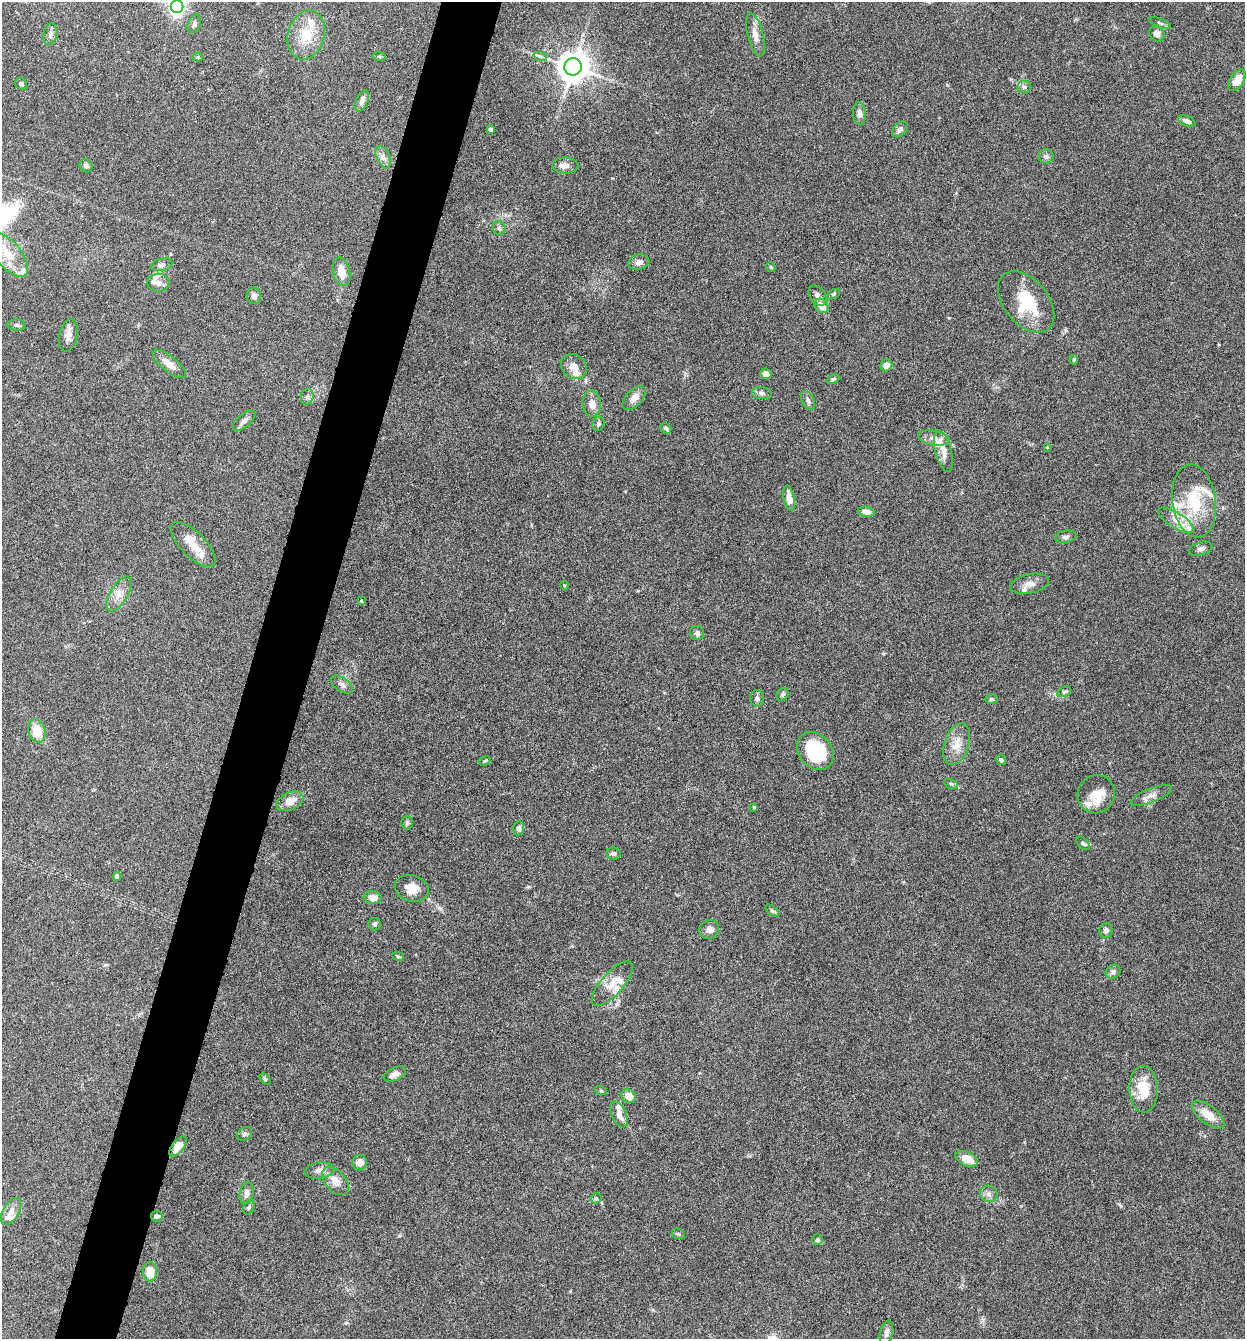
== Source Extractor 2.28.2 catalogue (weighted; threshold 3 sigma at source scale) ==
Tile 7 of 4 x 4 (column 3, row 2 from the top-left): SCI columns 2616-3858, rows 2677-4013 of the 5359 x 5349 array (HDU 1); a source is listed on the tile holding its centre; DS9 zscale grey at full resolution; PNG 1247 x 1341 px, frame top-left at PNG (2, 2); each listed source drawn as its Kron ellipse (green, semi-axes under 4 px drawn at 4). Shown black and unused: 5% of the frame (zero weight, under 4 of 8 exposures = <1% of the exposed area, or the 3 px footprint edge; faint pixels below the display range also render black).
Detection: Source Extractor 2.28.2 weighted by HDU 2 'WHT'; one run over the whole footprint, this tile lists its part. Background 0.125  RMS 0.005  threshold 0.0203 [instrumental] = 3 sigma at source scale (4.09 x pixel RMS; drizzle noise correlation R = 1.36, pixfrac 0.8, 0.05/0.05 arcsec/px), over >= 5 px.
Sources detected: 134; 16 inside a brighter listed object's ellipse — not listed separately; the other 118 listed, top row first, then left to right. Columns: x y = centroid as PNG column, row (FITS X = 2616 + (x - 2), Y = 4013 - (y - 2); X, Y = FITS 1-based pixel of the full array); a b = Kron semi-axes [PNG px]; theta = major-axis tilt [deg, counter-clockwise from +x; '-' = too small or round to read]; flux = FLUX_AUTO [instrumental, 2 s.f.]
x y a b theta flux
177 7 6 6 - 180
1160 23 11 4 -21 1.1
194 24 9 6 69 1.6
1157 33 8 7 - 1.9
50 34 11 6 76 1.7
306 35 25 18 73 13
755 35 22 8 -76 4.5
540 56 7 4 -18 0.91
198 57 5 4 - 0.55
380 57 6 4 -7 0.64
573 67 8 8 - 830
1237 80 12 7 55 5.7
21 84 6 5 - 1.1
1024 87 7 6 - 1.2
362 101 11 5 68 1.9
859 113 11 6 -86 2.3
1187 121 9 5 -24 1.7
491 129 4 4 - 1.7
900 129 9 6 44 1.6
1046 156 8 7 - 1.4
383 157 12 6 -66 2.3
565 165 13 8 -2 2.5
86 166 7 6 - 1.1
499 228 7 6 - 1.3
8 254 28 12 -49 12
639 262 10 7 12 2.4
162 265 11 6 13 1.6
771 267 5 4 - 0.59
341 272 14 8 -77 5.4
158 283 11 9 1 2.7
833 294 7 4 27 0.72
817 295 11 7 -56 1.9
254 296 8 7 - 1.7
1026 302 35 22 -51 19
821 306 8 6 -52 4.2
16 325 9 5 0 1
68 335 16 9 78 3.3
1074 360 4 4 - 0.62
169 364 20 7 -39 4.4
886 365 6 6 - 1.9
574 366 14 11 -43 4.4
766 374 6 5 - 2.6
833 379 6 4 25 0.79
762 393 10 6 -8 1.4
307 397 8 6 75 1.3
634 398 15 8 47 4.4
808 400 10 6 -62 1.5
592 404 13 9 -85 3.7
244 421 14 6 41 1.9
598 424 7 6 - 0.92
666 428 6 4 -41 1
934 438 16 7 -11 2.7
1047 447 4 4 - 0.33
943 451 21 8 -75 3.7
789 498 13 5 -78 4.3
1194 501 37 21 -82 24
866 512 8 5 -9 2.5
1176 520 20 7 -32 5.1
1066 537 11 6 12 1.3
193 545 29 12 -45 7.5
1201 549 12 6 17 1.7
1030 584 20 9 12 4
564 585 4 3 - 0.43
119 594 19 9 59 4.7
361 601 4 3 - 0.37
697 633 7 7 - 1.2
342 685 12 7 -35 2
1064 692 7 4 29 0.76
782 695 6 6 - 0.92
757 698 8 7 - 1.3
992 699 6 4 -3 0.89
37 731 12 8 -72 8.8
957 744 21 12 70 6.2
815 751 20 16 -50 27
1001 760 5 5 - 1.2
485 761 6 4 22 0.56
951 784 7 4 -28 0.8
1096 794 19 18 - 8.2
1151 795 22 7 21 3.2
290 801 14 8 24 5.1
754 807 4 3 - 0.53
407 823 7 5 -90 0.88
519 828 7 5 85 1.4
1083 843 8 5 -47 0.92
613 854 7 6 - 1.2
117 876 4 4 - 2.2
412 888 17 13 -17 6.2
373 897 9 6 -6 3.8
772 911 8 4 -37 0.92
375 924 6 6 - 0.89
709 929 10 9 - 2.7
1106 930 7 6 - 1.5
398 956 6 4 -21 0.61
1113 972 8 6 36 1.5
612 984 28 11 48 7.4
395 1074 12 6 25 3.2
265 1079 6 4 -46 0.65
1144 1089 23 14 -88 13
601 1091 6 3 -19 0.53
629 1096 8 6 -35 3.8
619 1114 14 7 -66 3.4
1208 1115 19 8 -38 7
245 1134 8 6 31 1.1
178 1146 12 6 52 6.3
967 1159 12 7 -25 6.3
360 1163 8 7 - 3.1
319 1170 14 8 7 2.7
335 1181 16 10 -48 5
247 1193 11 6 79 2.1
989 1194 9 8 - 2
596 1198 5 5 - 0.68
249 1207 8 5 69 0.85
11 1211 14 8 59 3.3
157 1216 6 5 - 1.2
678 1234 7 5 -21 0.78
817 1240 5 5 - 0.95
150 1272 10 7 -85 6.6
886 1333 12 6 76 1.9
Overlapping masked pixels (flux is a lower limit): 1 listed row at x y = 178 1146
Isophote crosses this tile's border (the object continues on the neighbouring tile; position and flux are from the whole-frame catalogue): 1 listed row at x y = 177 7